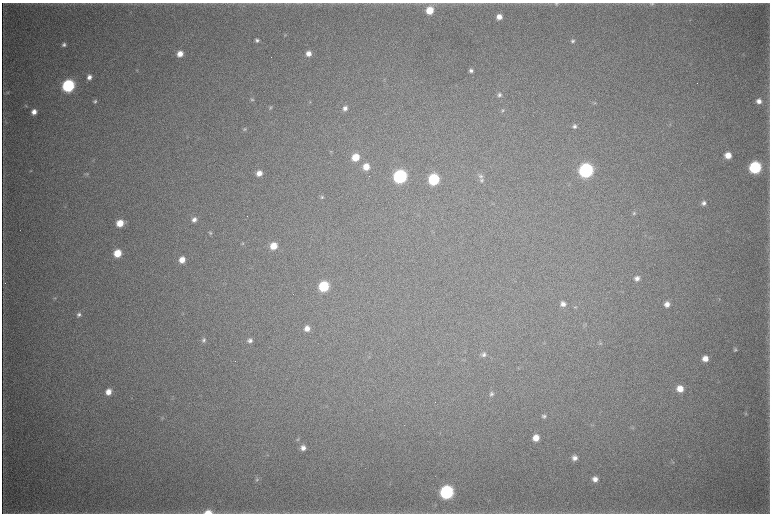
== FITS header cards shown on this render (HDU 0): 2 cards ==
NAXIS1  =                 1536 / length of data axis 1
NAXIS2  =                 1023 / length of data axis 2

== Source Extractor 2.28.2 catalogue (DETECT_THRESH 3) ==
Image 1536 x 1023 px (HDU 0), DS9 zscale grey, zoomed out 1/2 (1 PNG px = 2 x 2 image px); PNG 772 x 516 px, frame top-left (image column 1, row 1022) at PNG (2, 3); no overlay
Background 4080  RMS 36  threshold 108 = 3 sigma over >= 5 px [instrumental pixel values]
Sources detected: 89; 4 cannot appear on this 1/2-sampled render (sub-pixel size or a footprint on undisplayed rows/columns) and are not listed; the other 85 listed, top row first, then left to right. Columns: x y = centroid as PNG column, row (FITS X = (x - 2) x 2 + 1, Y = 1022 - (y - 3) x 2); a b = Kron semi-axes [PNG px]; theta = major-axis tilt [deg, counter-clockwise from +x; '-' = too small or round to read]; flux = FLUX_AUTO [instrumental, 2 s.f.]
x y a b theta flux
556 4 5 4 - 1.1e+04
652 4 7 3 -2 1.3e+04
430 10 7 6 - 1.7e+05
499 17 5 5 - 6.1e+04
285 35 4 4 - 8.1e+03
257 40 5 5 - 1.9e+04
573 41 5 5 - 1.7e+04
64 45 5 5 - 2.2e+04
309 53 5 5 - 5.6e+04
180 54 6 5 - 7.8e+04
137 70 5 3 - 5.4e+03
471 70 5 4 - 2.3e+04
89 77 5 5 - 4.1e+04
68 86 7 6 - 1.1e+06
8 93 6 4 47 1.2e+04
499 95 6 6 - 2.2e+04
252 99 5 5 - 1.3e+04
95 101 5 4 - 1.5e+04
759 101 5 5 - 4.5e+04
310 102 4 3 - 6.9e+03
595 103 4 3 - 7.0e+03
26 106 5 3 - 6.9e+03
270 108 5 4 - 1.1e+04
345 108 6 5 - 3.6e+04
502 110 5 5 - 1.2e+04
34 112 5 5 - 5.2e+04
670 124 4 3 - 6.8e+03
574 126 6 5 - 2.5e+04
244 129 7 5 39 1.5e+04
331 152 5 4 - 8.1e+03
728 155 6 6 - 9.8e+04
355 157 7 6 - 1.7e+05
93 160 5 1 - 4.2e+03
366 167 6 6 - 1.1e+05
755 167 7 6 - 9.9e+05
586 170 7 7 - 1.9e+06
31 171 4 3 - 5.9e+03
259 173 6 5 - 6.1e+04
87 174 4 4 - 8.3e+03
400 176 7 7 - 1.6e+06
480 176 7 5 -17 1.9e+04
433 179 7 6 - 6.8e+05
481 180 6 5 - 1.8e+04
322 197 5 5 - 1.3e+04
704 203 6 6 - 3.0e+04
634 213 5 4 - 1.2e+04
194 219 6 5 - 3.4e+04
120 223 7 6 - 1.3e+05
210 233 5 4 - 1.2e+04
243 243 4 4 - 7.3e+03
273 246 6 6 - 1.2e+05
117 253 6 6 - 1.7e+05
182 260 6 6 - 8.2e+04
637 278 6 5 - 3.5e+04
324 286 6 6 - 4.8e+05
55 298 5 4 - 9.9e+03
563 304 6 6 - 3.9e+04
667 304 6 5 - 5.0e+04
575 307 5 3 - 6.5e+03
79 314 6 6 - 2.5e+04
585 325 4 2 - 5.8e+03
307 329 6 6 - 5.4e+04
203 340 6 5 - 2.0e+04
250 340 6 5 - 2.7e+04
600 343 5 4 - 1.1e+04
735 350 5 4 - 1.4e+04
484 354 6 6 - 2.4e+04
705 359 6 6 - 7.4e+04
680 389 7 6 - 9.4e+04
108 392 7 6 - 6.9e+04
491 394 6 5 - 2.0e+04
746 414 5 4 - 8.3e+03
544 416 5 5 - 1.6e+04
163 418 5 3 - 8.5e+03
633 428 5 3 - 8.3e+03
536 438 6 6 - 9.5e+04
298 439 5 4 - 8.4e+03
303 448 6 5 - 4.2e+04
267 455 3 3 - 4.4e+03
575 458 6 5 - 3.7e+04
673 463 3 2 - 4.6e+03
257 479 6 5 - 1.3e+04
595 479 6 6 - 4.8e+04
447 492 7 7 - 1.5e+06
208 512 9 5 0 8.6e+04
At the frame edge (FLAGS 8, measured only in part): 1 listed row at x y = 208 512
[4 sub-pixel or undisplayed-footprint detections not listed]